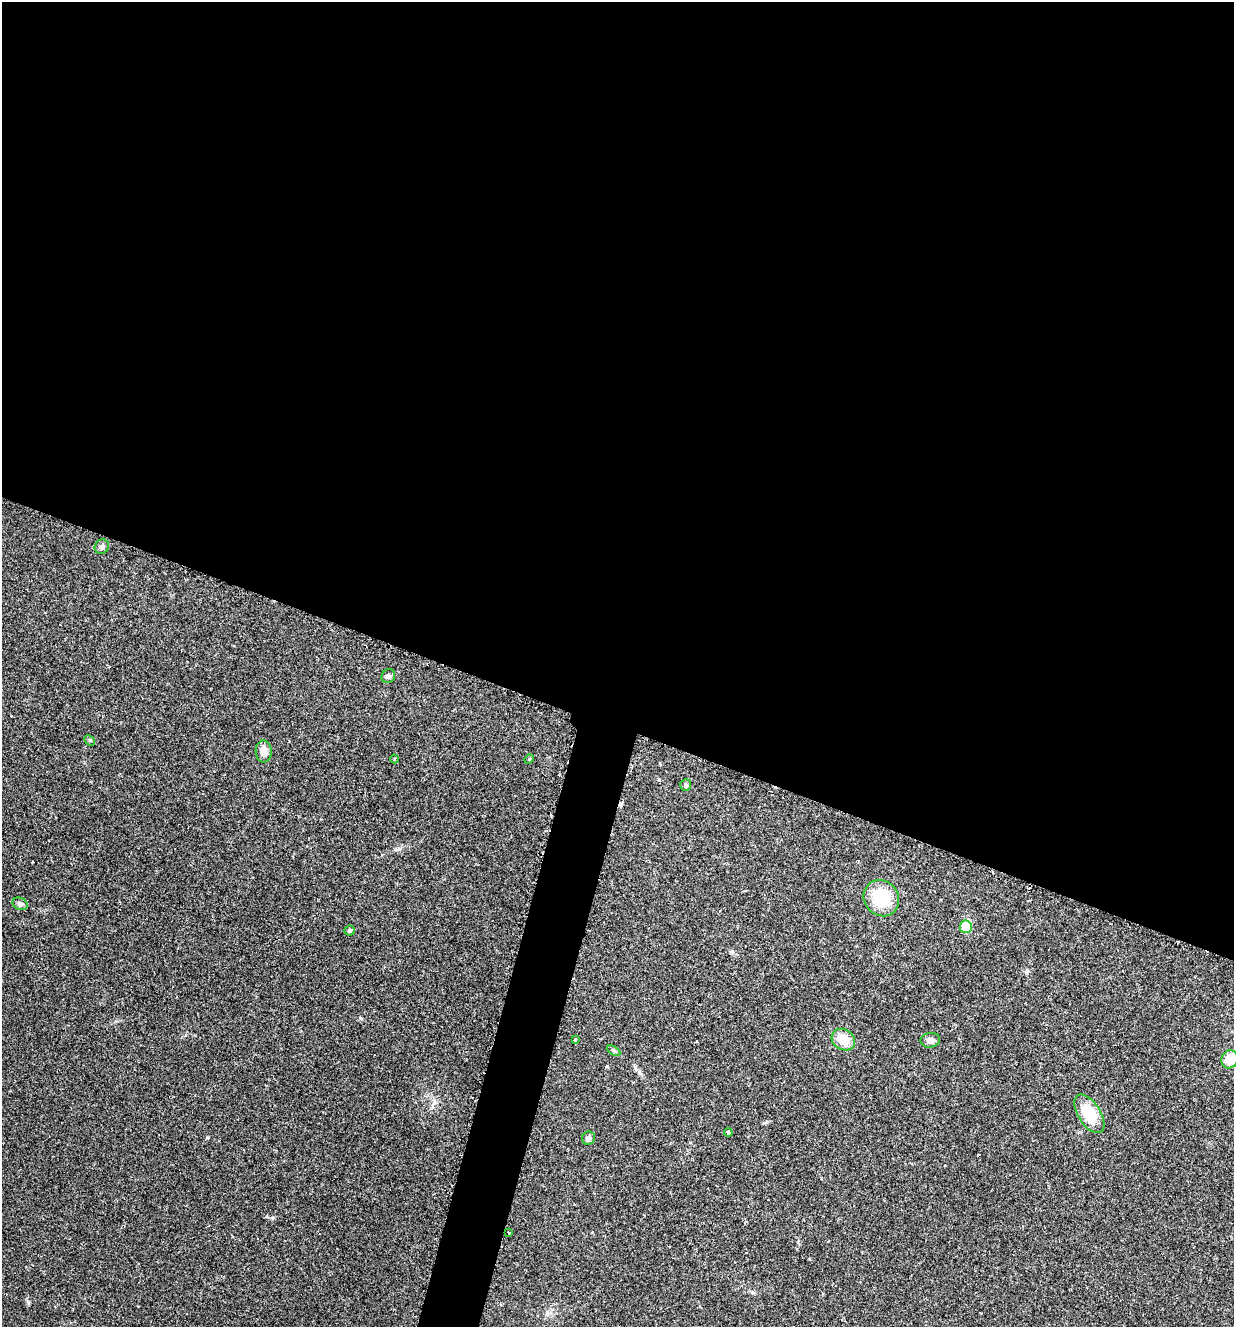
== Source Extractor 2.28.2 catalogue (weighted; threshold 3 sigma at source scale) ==
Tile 3 of 4 x 4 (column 3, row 1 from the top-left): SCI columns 2607-3838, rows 3991-5315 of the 5340 x 5326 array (HDU 1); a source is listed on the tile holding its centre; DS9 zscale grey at full resolution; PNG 1236 x 1329 px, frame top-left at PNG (2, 2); each listed source drawn as its Kron ellipse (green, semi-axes under 4 px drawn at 4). Shown black and unused: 57% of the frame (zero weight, under 2 of 3 exposures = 2% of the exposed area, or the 3 px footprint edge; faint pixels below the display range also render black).
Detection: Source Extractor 2.28.2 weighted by HDU 2 'WHT'; one run over the whole footprint, this tile lists its part. Background 0.0392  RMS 0.0041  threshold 0.0185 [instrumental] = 3 sigma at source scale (4.5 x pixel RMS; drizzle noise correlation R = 1.50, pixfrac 1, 0.05/0.05 arcsec/px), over >= 5 px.
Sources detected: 21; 1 cosmic-ray / hot-pixel residue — neither listed nor drawn; the other 20 listed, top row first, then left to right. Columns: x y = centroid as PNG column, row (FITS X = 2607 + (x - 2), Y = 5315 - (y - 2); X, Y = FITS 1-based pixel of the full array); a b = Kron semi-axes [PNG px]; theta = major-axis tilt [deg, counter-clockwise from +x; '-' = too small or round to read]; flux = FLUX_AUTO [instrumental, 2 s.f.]
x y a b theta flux
102 547 7 6 - 1.3
388 676 7 6 - 1.2
90 740 6 4 -45 0.51
264 751 11 8 -86 3.1
395 759 4 3 - 0.44
529 759 5 4 - 0.44
686 785 6 5 - 0.68
881 898 19 17 -51 16
20 904 8 6 -23 1.2
966 927 6 6 - 10
349 930 5 5 - 0.62
575 1039 4 3 - 0.43
843 1040 12 10 -34 7.4
930 1040 10 7 9 1.9
614 1051 7 4 -30 0.73
1230 1059 9 8 - 7.2
1089 1114 22 11 -57 14
728 1133 4 3 - 2.8
589 1138 7 6 - 1.5
509 1232 3 2 - 0.55
Isophote crosses this tile's border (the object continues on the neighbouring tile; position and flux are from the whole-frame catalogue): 1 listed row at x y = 1230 1059
Unlisted compact peaks at least as high as the median listed source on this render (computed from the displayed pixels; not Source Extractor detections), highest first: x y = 1027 971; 607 1066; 639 1072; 28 1301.